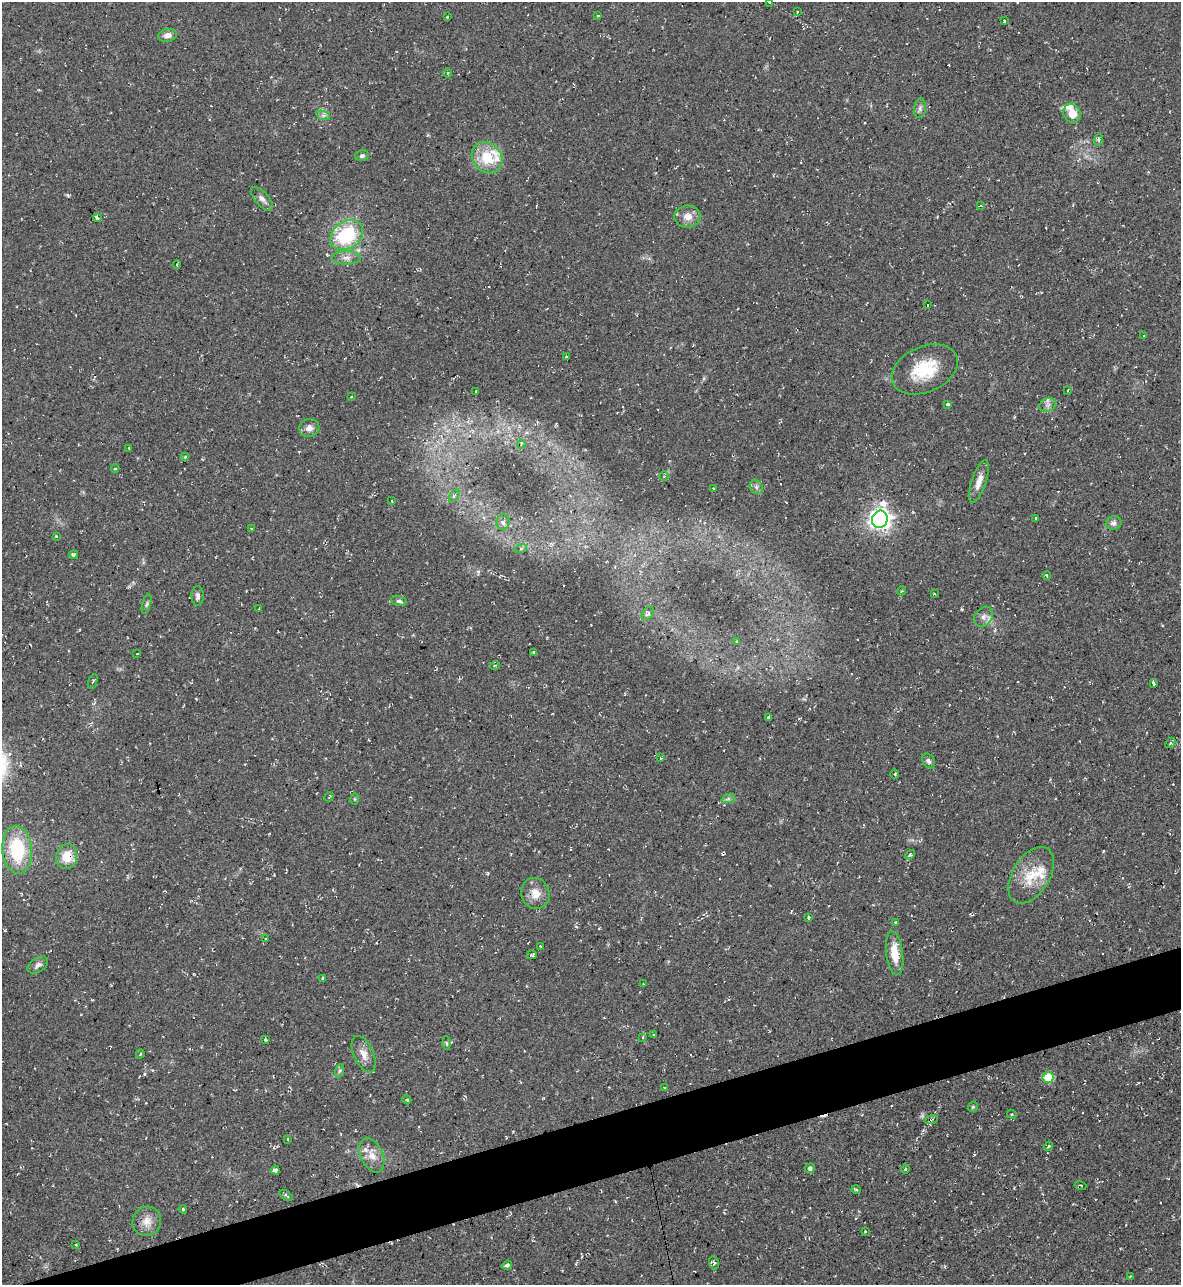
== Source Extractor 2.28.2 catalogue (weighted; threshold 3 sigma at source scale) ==
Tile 7 of 4 x 4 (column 3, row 2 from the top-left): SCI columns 2498-3676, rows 2568-3850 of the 5116 x 5134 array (HDU 1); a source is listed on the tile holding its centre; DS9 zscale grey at full resolution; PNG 1183 x 1287 px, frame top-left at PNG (2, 2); each listed source drawn as its Kron ellipse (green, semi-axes under 4 px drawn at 4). Shown black and unused: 4% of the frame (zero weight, under 2 of 3 exposures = <1% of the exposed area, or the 3 px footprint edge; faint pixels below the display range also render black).
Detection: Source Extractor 2.28.2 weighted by HDU 2 'WHT'; one run over the whole footprint, this tile lists its part. Background 0.0389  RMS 0.0094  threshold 0.0424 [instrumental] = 3 sigma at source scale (4.5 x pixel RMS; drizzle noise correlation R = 1.50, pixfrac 1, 0.05/0.05 arcsec/px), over >= 5 px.
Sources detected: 134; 1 too faint to see at this stretch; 13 cosmic-ray / hot-pixel residue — neither listed nor drawn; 6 inside a brighter listed object's ellipse — not listed separately; the other 114 listed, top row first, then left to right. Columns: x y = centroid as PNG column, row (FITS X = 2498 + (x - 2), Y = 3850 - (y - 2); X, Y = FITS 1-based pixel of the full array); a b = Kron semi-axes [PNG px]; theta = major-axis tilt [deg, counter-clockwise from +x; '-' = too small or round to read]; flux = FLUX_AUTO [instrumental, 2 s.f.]
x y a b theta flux
770 2 3 3 - 2.7
797 12 3 2 - 0.65
598 16 3 3 - 0.98
448 17 3 3 - 4
1004 21 3 2 - 2.1
167 35 9 6 11 5.2
447 73 5 3 - 1.1
920 108 9 6 80 2.7
1072 113 10 8 -66 12
323 115 7 4 -18 2.2
1098 140 6 4 71 1.7
362 156 7 5 14 2
487 158 17 14 -49 28
262 199 14 6 -49 4.6
981 206 4 2 - 0.98
688 216 13 11 2 9.1
97 218 4 3 - 9.2
347 235 18 13 36 58
346 258 14 6 0 5.6
177 264 4 3 - 2.4
927 305 3 3 - 1.7
1144 336 4 2 - 0.67
566 356 3 2 - 1.3
925 369 35 22 24 42
1068 390 4 2 - 0.87
476 391 3 2 - 1.5
351 397 3 2 - 0.96
947 404 3 3 - 4
1048 405 9 6 21 3.5
309 428 10 8 15 6
521 444 4 3 - 1.4
129 448 3 3 - 1.1
185 457 4 4 - 1.3
115 469 4 3 - 0.84
664 476 5 4 - 1.1
979 482 22 7 71 8.6
756 487 7 6 - 2.4
714 488 3 2 - 0.92
454 496 7 4 57 1.8
392 501 3 2 - 0.81
880 519 8 7 - 630
1036 519 3 3 - 6.5
503 522 7 6 - 4.3
1114 523 8 7 - 3.4
251 529 4 2 - 0.66
56 536 4 4 - 0.75
521 548 6 4 19 1.6
73 555 5 3 - 1.3
1047 575 4 3 - 1.6
901 591 4 3 - 0.89
934 594 3 2 - 0.6
198 596 10 6 -89 3.3
399 601 8 5 -10 2.2
147 604 10 3 75 1.7
259 608 3 2 - 0.57
648 613 7 5 49 2.5
984 617 11 8 50 5.4
737 642 4 3 - 0.75
534 652 4 3 - 1.2
137 654 3 3 - 2.1
495 665 5 3 - 0.77
93 682 8 2 69 1
1153 683 4 3 - 12
769 717 4 3 - 5.9
1170 743 6 4 46 1.4
661 758 4 4 - 0.94
928 761 8 6 -56 2.7
895 774 5 3 - 0.93
329 797 5 2 - 0.86
354 799 6 4 -89 1.1
728 799 7 4 18 1.8
17 850 24 15 -85 56
910 855 5 4 - 1.6
67 857 12 10 79 18
1031 875 31 18 58 27
535 893 15 14 - 12
809 918 3 3 - 1.4
895 922 3 3 - 4
266 939 3 3 - 1.5
541 946 3 2 - 0.94
895 953 22 8 -83 17
532 955 5 3 - 2.6
38 965 11 7 34 3.5
322 978 3 3 - 2
644 984 3 3 - 0.81
654 1035 3 3 - 3.1
643 1037 4 4 - 1.1
265 1039 4 3 - 2.1
446 1043 6 4 -88 1.4
140 1054 4 2 - 0.81
364 1054 19 9 -66 9
339 1071 7 4 70 1.6
1048 1077 5 5 - 32
664 1088 3 3 - 0.79
407 1100 4 3 - 0.89
973 1107 5 4 - 1.3
1012 1114 5 4 - 1.2
931 1120 7 3 19 1.1
288 1139 4 3 - 0.92
1048 1146 5 3 - 1.3
372 1155 18 11 -65 11
810 1168 5 4 - 2.9
905 1169 4 4 - 1
275 1170 4 4 - 7.6
1081 1185 6 2 -21 0.72
856 1190 4 3 - 1
286 1195 7 3 -35 1.8
183 1209 4 3 - 1.2
147 1221 15 14 - 10
865 1231 3 3 - 3.8
76 1245 4 3 - 0.82
714 1263 7 5 -76 1.8
507 1265 5 3 - 3.4
1130 1276 2 2 - 0.68
Isophote crosses this tile's border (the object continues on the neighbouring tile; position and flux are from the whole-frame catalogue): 1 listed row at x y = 770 2